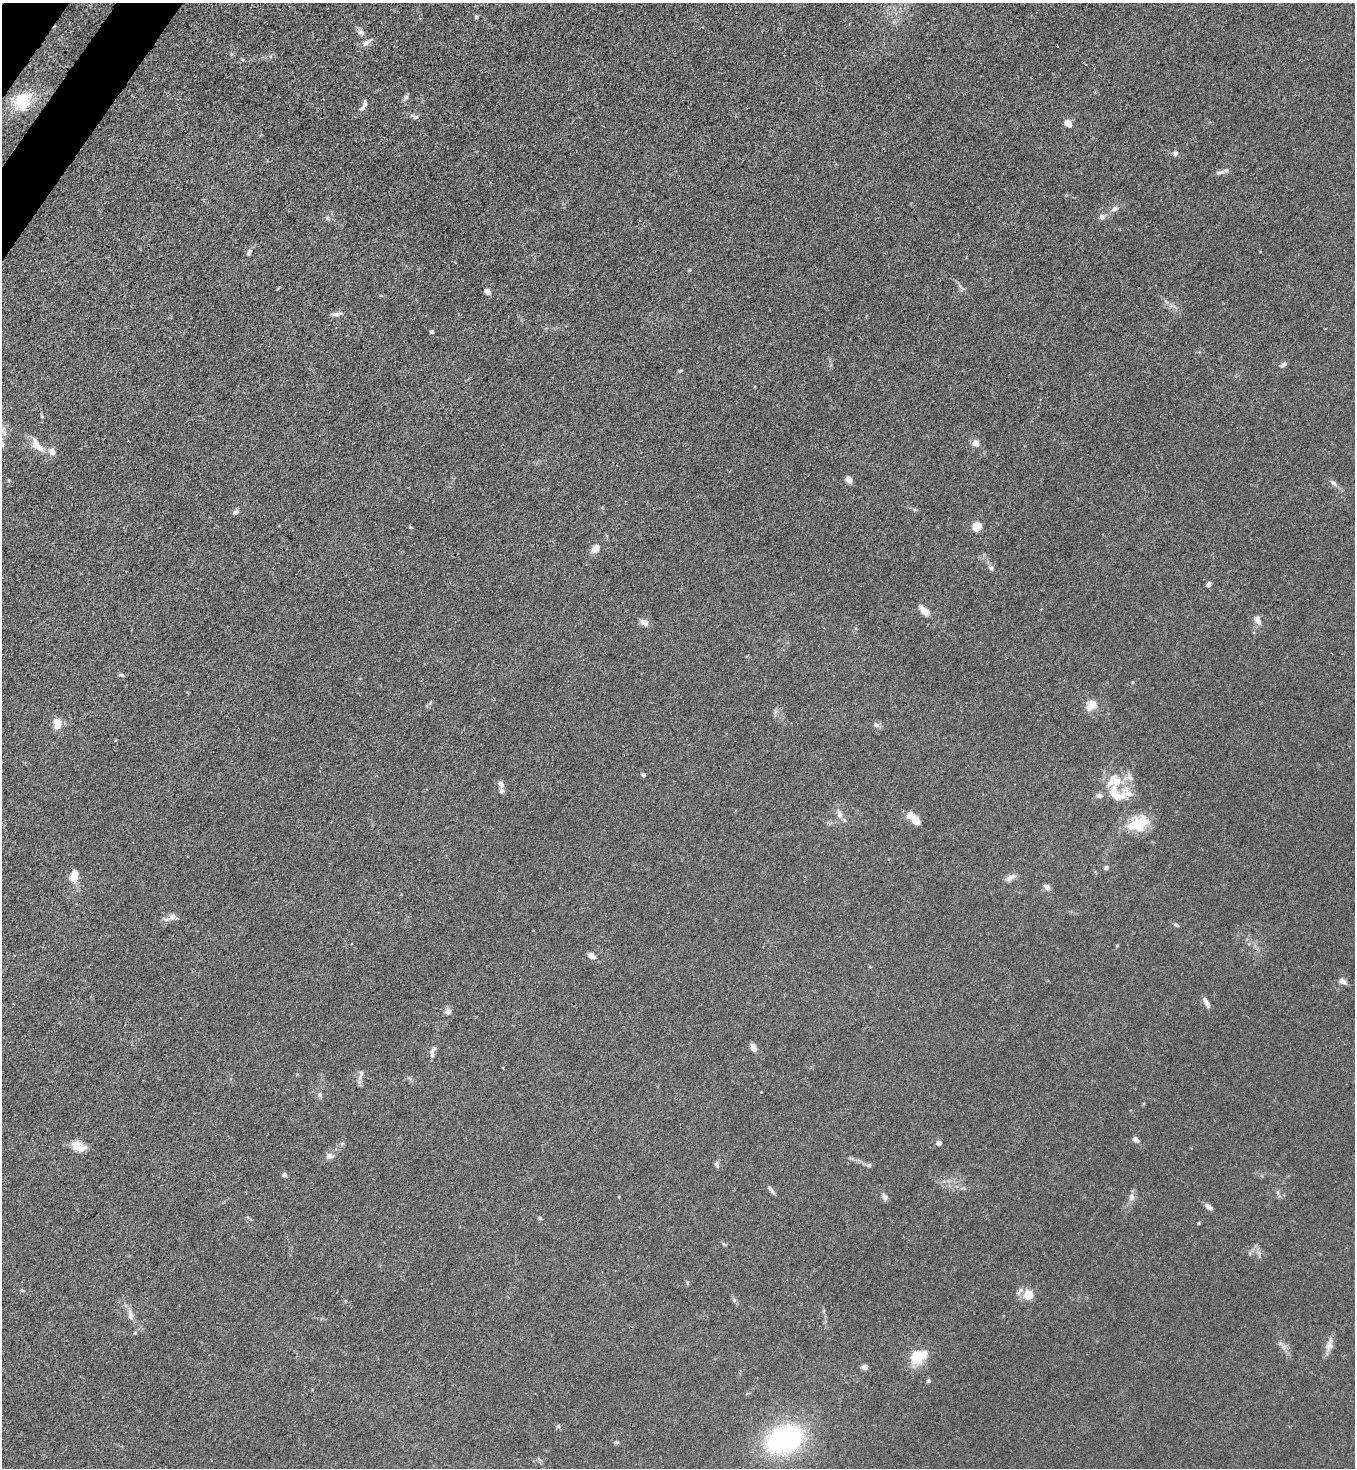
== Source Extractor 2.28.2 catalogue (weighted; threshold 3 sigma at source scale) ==
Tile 11 of 4 x 4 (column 3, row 3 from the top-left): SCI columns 2941-4293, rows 1529-2994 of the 6011 x 5988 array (HDU 1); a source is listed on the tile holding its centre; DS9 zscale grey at full resolution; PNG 1357 x 1470 px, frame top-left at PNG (2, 3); no overlay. Shown black and unused: <1% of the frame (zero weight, under 3 of 4 exposures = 7% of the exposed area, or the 3 px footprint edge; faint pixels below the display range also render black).
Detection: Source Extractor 2.28.2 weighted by HDU 2 'WHT'; one run over the whole footprint, this tile lists its part. Background 0.0213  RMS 0.0028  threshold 0.0126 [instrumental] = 3 sigma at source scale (4.5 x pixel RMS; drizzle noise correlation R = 1.50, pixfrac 1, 0.05/0.05 arcsec/px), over >= 5 px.
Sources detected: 96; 1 inside a brighter object's white glare — not listed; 9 inside a brighter listed object's ellipse — not listed separately; the other 86 listed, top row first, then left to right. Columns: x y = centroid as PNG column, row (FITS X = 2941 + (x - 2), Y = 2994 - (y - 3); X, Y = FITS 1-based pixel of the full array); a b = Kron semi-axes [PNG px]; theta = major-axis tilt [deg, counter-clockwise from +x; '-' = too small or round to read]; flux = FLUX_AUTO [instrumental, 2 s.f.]
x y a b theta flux
476 16 5 5 - 0.35
361 32 10 7 -38 1
367 42 15 6 33 1.3
406 97 8 5 45 0.59
22 101 21 18 57 9.8
365 105 13 6 78 0.97
415 117 8 6 -17 0.69
1068 123 9 7 -50 1.8
1175 153 7 6 - 0.68
1220 172 14 5 19 1
1115 208 11 6 36 1.2
1102 217 7 7 - 0.95
249 252 8 5 65 0.74
487 291 6 5 - 1.7
337 314 15 5 6 1
432 332 4 4 - 0.54
1283 365 9 5 37 0.63
680 371 5 4 - 0.33
42 416 5 4 - 0.31
976 443 8 8 - 1.7
38 446 23 9 -49 3.8
849 479 8 6 -63 1.4
1334 483 10 6 -42 0.94
235 512 7 5 34 0.88
977 526 7 6 - 4.8
596 548 10 7 44 2.1
991 568 7 6 - 0.63
1209 584 4 4 - 1.4
924 611 13 7 -44 2.4
1258 620 13 8 -55 1.5
644 622 9 7 -19 1.7
122 675 5 4 - 0.45
1133 682 5 3 - 0.23
1091 705 17 11 48 2.7
57 723 11 7 -79 4.5
876 725 9 7 -71 0.82
643 775 5 4 - 0.71
1130 778 12 6 -46 1.3
501 784 9 6 -65 1.2
1117 794 36 18 -3 7.6
839 814 14 7 -74 1.6
910 816 16 11 -15 2.2
1139 825 29 15 89 5.7
1106 868 7 5 89 0.51
74 875 15 8 81 3.6
1011 877 13 7 29 1.5
1047 887 9 7 -26 0.98
172 917 10 9 - 1.5
1176 925 6 4 -28 0.51
351 943 3 2 - 0.28
1117 945 5 3 - 0.24
591 956 9 6 -27 1.5
1342 981 10 7 -24 1.1
1207 1004 11 6 -63 1.1
448 1011 8 7 - 1.1
753 1048 8 5 -68 1.9
432 1052 13 6 75 1.3
361 1073 8 6 -79 0.72
320 1094 7 5 -71 0.61
1135 1139 8 5 -41 1
939 1143 4 4 - 2.2
76 1145 14 13 - 3.1
330 1156 10 7 -4 1.2
717 1165 11 4 -77 0.6
869 1165 8 5 -12 0.63
284 1175 4 4 - 1.2
771 1190 13 4 -52 0.8
1278 1193 7 4 -72 0.53
885 1197 10 6 -63 0.91
1131 1197 10 7 77 1.3
1209 1207 9 5 -40 1.3
540 1218 6 4 -45 0.41
687 1283 6 4 -89 0.31
22 1290 5 4 - 0.36
1020 1291 14 5 52 1.1
1029 1295 5 5 - 12
130 1314 14 7 -76 1.6
1329 1345 20 9 78 2
1284 1347 9 4 -53 0.96
918 1356 20 14 32 7.4
865 1367 4 4 - 2.8
928 1381 6 5 - 0.46
558 1426 6 5 - 0.46
784 1440 35 24 22 46
616 1442 6 5 - 0.45
539 1459 8 3 -45 0.45